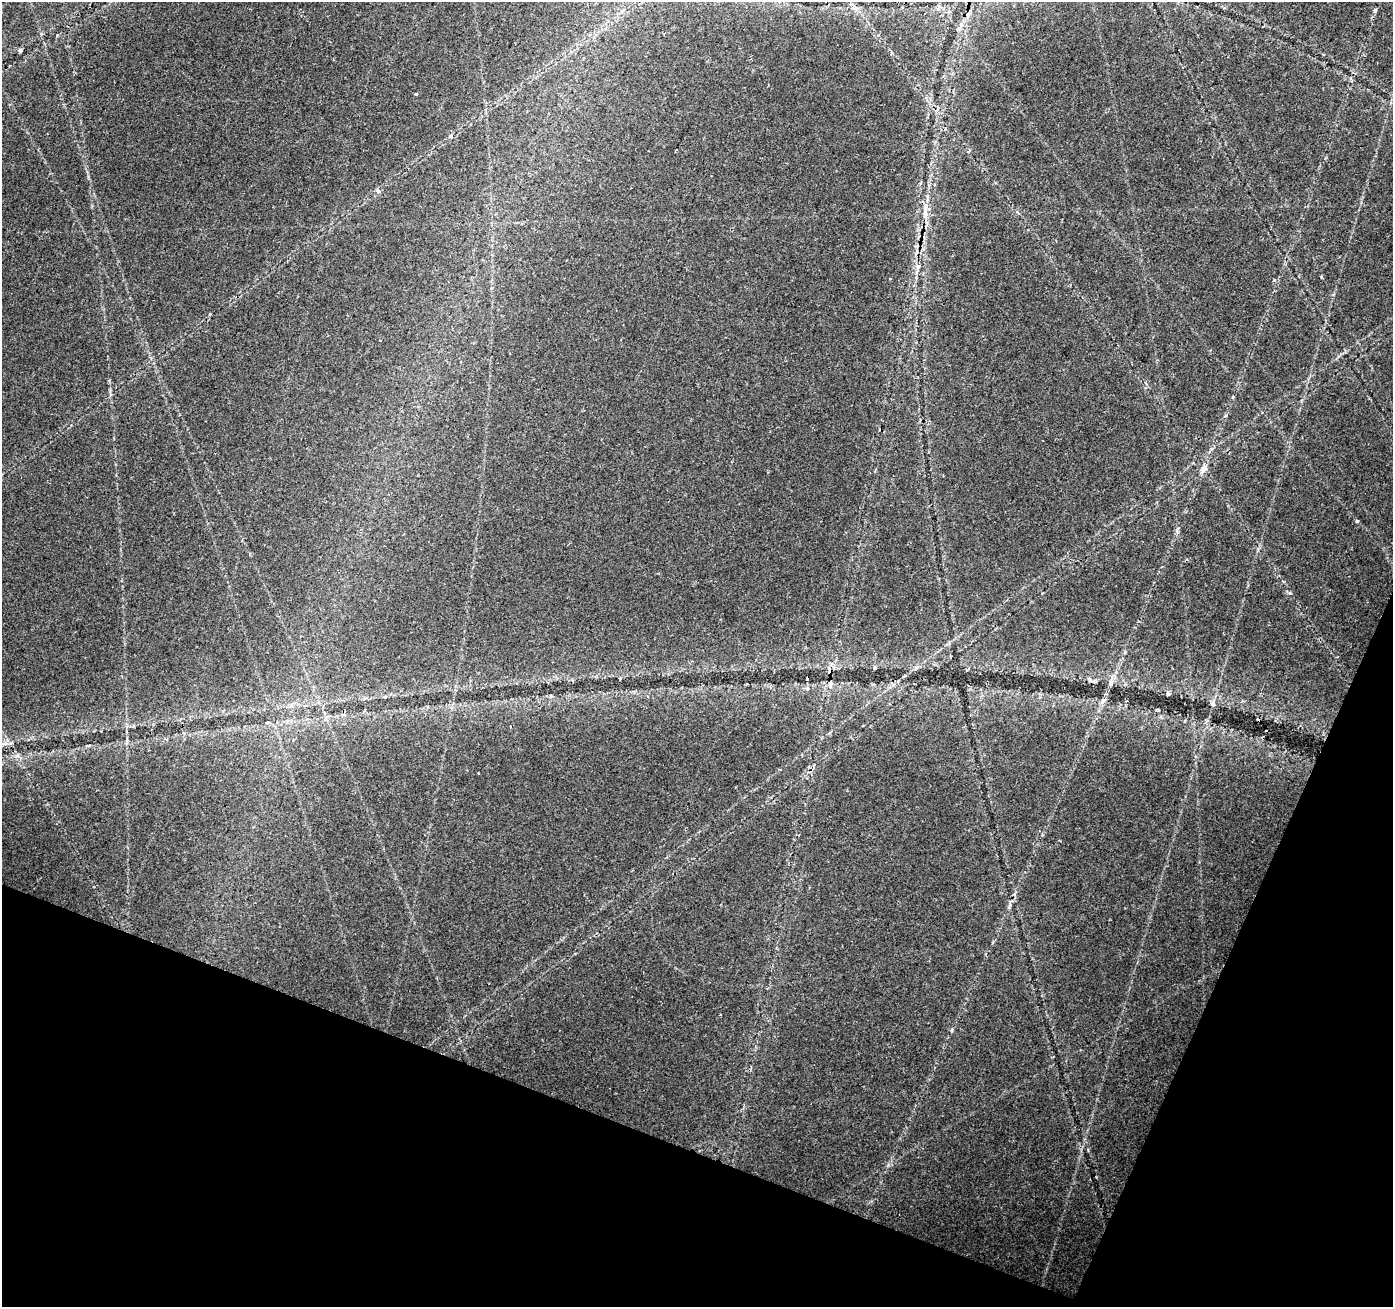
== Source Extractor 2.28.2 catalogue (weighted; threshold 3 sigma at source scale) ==
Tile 15 of 4 x 4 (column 3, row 4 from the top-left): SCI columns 2784-4174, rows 208-1512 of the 5572 x 5702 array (HDU 1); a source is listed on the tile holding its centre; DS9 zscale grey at full resolution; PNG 1395 x 1309 px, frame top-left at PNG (2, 2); no overlay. Shown black and unused: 19% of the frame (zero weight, under 2 of 3 exposures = <1% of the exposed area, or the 3 px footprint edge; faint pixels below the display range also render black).
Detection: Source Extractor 2.28.2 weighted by HDU 2 'WHT'; one run over the whole footprint, this tile lists its part. Background 0.0334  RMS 0.0037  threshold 0.0165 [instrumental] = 3 sigma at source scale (4.5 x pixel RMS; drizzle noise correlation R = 1.50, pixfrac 1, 0.0396/0.0396 arcsec/px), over >= 5 px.
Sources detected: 27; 4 cosmic-ray / hot-pixel residue — not listed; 1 inside a brighter listed object's ellipse — not listed separately; the other 22 listed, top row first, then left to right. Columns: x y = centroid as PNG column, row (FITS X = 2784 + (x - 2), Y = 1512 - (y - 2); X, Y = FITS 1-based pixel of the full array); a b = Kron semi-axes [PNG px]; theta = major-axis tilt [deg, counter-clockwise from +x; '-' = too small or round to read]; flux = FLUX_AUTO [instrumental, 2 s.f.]
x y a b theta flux
856 8 8 6 -45 1.4
1375 10 5 4 - 0.59
968 14 9 4 77 0.95
20 51 5 4 - 0.67
416 94 3 3 - 0.81
451 136 6 4 19 0.85
377 191 6 5 - 0.81
925 215 11 6 84 2.1
918 266 6 5 - 0.98
890 279 3 2 - 0.26
1274 280 5 3 - 0.54
380 340 2 2 - 0.24
1204 469 12 7 60 2.2
1357 521 4 4 - 0.54
807 678 3 3 - 0.81
620 679 4 3 - 0.41
1089 679 7 4 -72 0.63
1111 683 10 6 84 1.5
1168 694 5 4 - 0.56
1103 701 8 6 68 1.1
1213 703 7 5 -89 0.85
364 710 4 3 - 0.4
Unlisted compact peaks at least as high as the median listed source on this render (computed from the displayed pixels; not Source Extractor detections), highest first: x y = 1290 593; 952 1030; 1158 710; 888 1165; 1233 397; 1177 530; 1009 907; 993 942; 1125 652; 88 177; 1226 415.